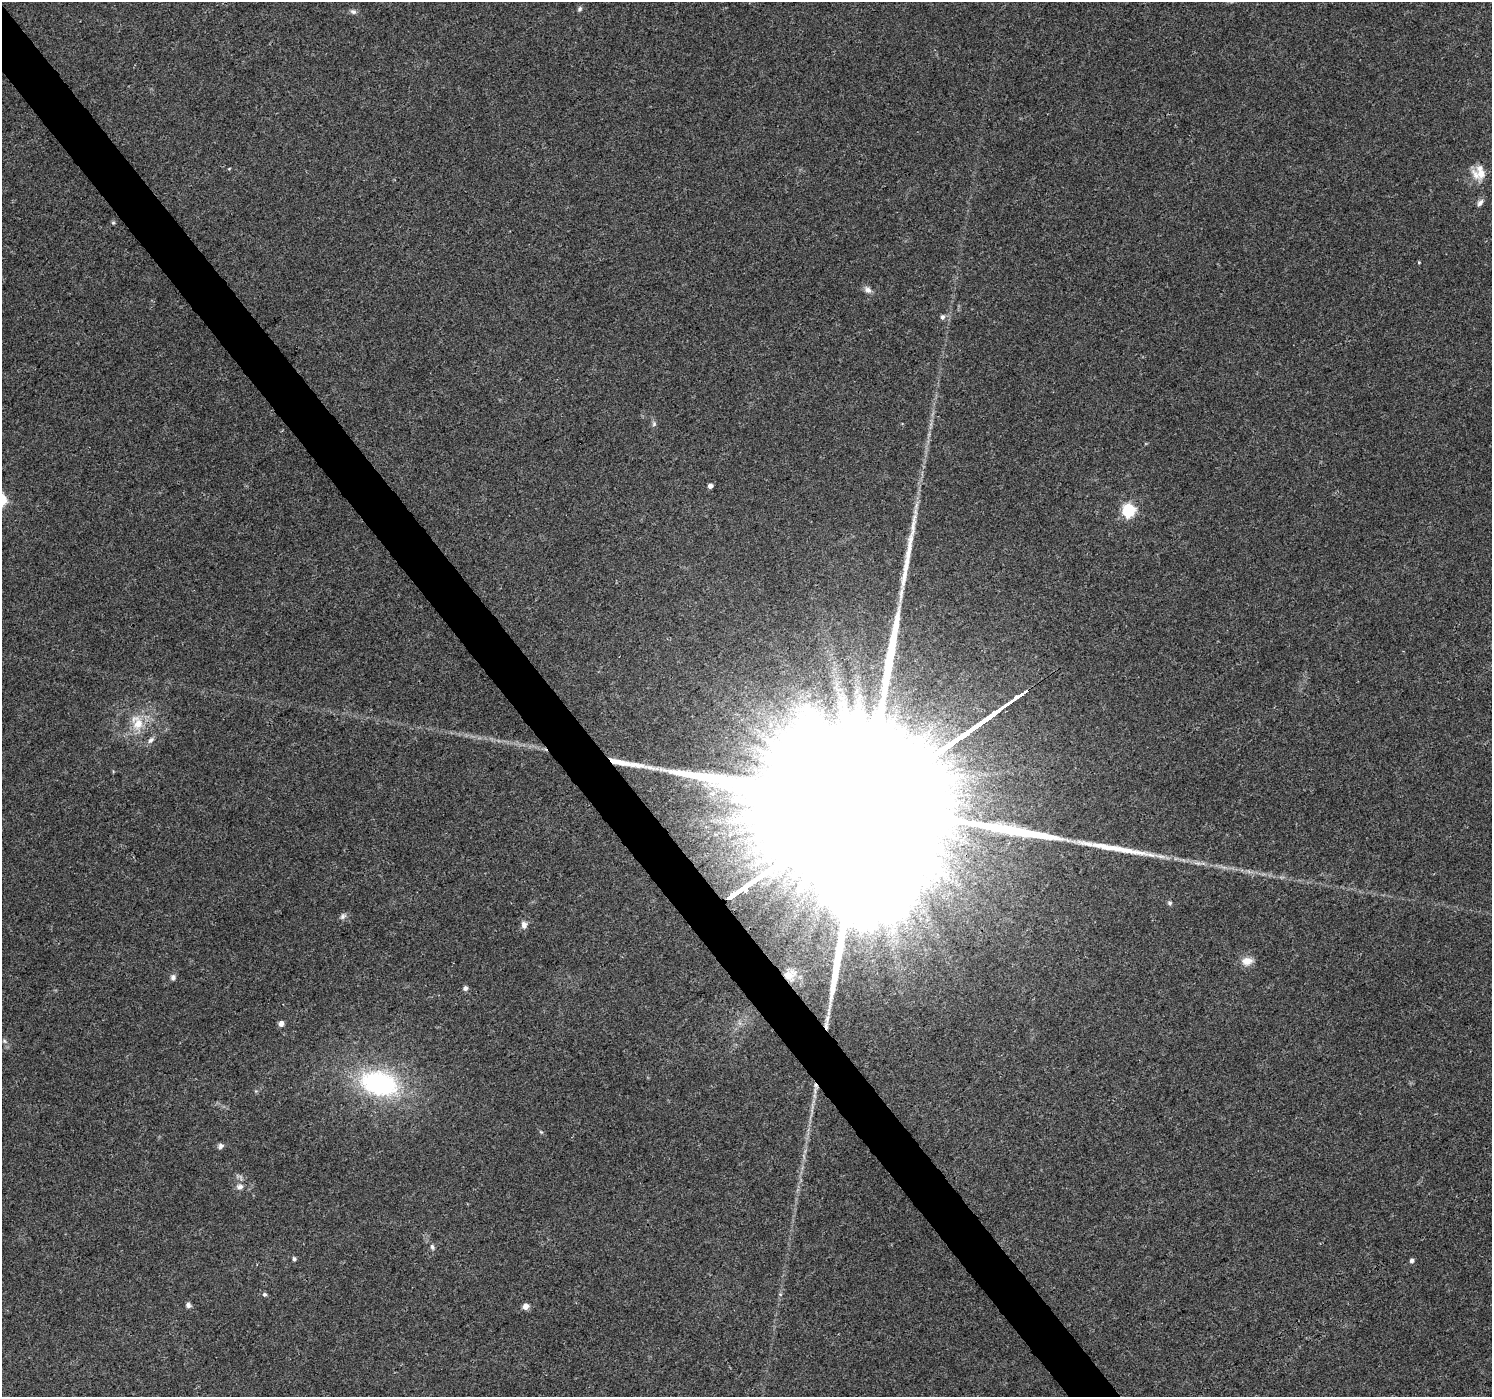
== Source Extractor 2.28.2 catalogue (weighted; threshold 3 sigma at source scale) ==
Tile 11 of 4 x 4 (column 3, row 3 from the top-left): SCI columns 2988-4477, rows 1591-2985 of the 5969 x 5907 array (HDU 1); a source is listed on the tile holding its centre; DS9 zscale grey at full resolution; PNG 1494 x 1399 px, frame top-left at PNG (2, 2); no overlay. Shown black and unused: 3% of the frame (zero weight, under 3 of 4 exposures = <1% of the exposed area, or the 3 px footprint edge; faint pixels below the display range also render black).
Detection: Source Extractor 2.28.2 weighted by HDU 2 'WHT'; one run over the whole footprint, this tile lists its part. Background 0.0342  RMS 0.0035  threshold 0.0158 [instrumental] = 3 sigma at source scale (4.5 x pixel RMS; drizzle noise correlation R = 1.50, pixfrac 1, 0.0396/0.0396 arcsec/px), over >= 5 px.
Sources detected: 37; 3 long thin detections or spike segments (spike, bleed or trail) — not listed; the other 34 listed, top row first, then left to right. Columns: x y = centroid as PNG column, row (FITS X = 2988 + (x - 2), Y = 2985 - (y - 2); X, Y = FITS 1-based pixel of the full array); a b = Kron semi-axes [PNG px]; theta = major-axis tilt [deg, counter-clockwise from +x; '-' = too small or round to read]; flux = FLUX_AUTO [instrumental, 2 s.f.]
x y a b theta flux
580 9 7 5 67 0.74
353 12 8 6 -6 1
1479 173 19 17 77 6.1
1480 203 11 6 53 1.3
113 223 5 5 - 0.46
1419 262 4 4 - 0.33
867 290 10 7 -39 1.6
942 317 6 5 - 1
654 424 7 5 71 0.78
710 486 4 4 - 1.8
1128 510 6 6 - 51
138 724 18 13 68 7.1
151 740 10 6 46 1.2
863 805 236 32 35 170000
1169 903 6 6 - 0.63
343 916 10 6 33 1.1
524 925 9 7 -82 1.6
1247 961 15 10 5 3.4
789 975 16 13 27 5.6
173 977 7 6 - 1.2
465 988 5 5 - 1.2
281 1023 5 5 - 2.3
826 1026 15 5 -87 2.3
4 1041 6 5 - 0.69
379 1083 42 26 -15 52
220 1146 7 6 - 1.1
240 1187 10 7 6 1.5
432 1247 8 5 -71 0.96
294 1259 6 5 - 0.63
1412 1260 5 5 - 1
264 1294 6 5 - 0.72
780 1294 5 3 - 0.32
188 1305 6 6 - 1.1
525 1306 6 6 - 2.1
Overlapping masked pixels (flux is a lower limit): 3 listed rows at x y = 863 805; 789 975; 826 1026